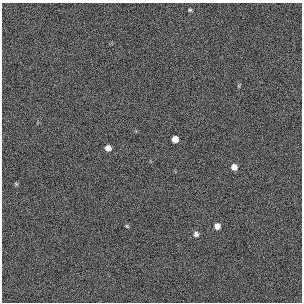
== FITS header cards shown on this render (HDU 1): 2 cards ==
NAXIS1  =                  300 / length of original image axis
NAXIS2  =                  300 / length of original image axis

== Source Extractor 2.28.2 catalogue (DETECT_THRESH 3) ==
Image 300 x 300 px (HDU 1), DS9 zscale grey, 1 PNG px = 1 image px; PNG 304 x 304 px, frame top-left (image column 1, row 300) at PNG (2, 3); no overlay
Background 385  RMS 66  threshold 199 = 3 sigma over >= 5 px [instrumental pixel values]
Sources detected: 8; all 8 listed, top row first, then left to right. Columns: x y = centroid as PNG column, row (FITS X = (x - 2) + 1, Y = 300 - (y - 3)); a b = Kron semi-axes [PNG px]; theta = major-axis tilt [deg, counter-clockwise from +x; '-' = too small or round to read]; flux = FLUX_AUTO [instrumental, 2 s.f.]
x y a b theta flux
190 10 5 4 - 5600
175 139 6 5 - 32000
108 148 5 5 - 26000
234 167 6 6 - 25000
16 184 6 4 -19 4600
127 226 6 4 -45 4700
217 226 6 6 - 25000
196 234 7 7 - 14000